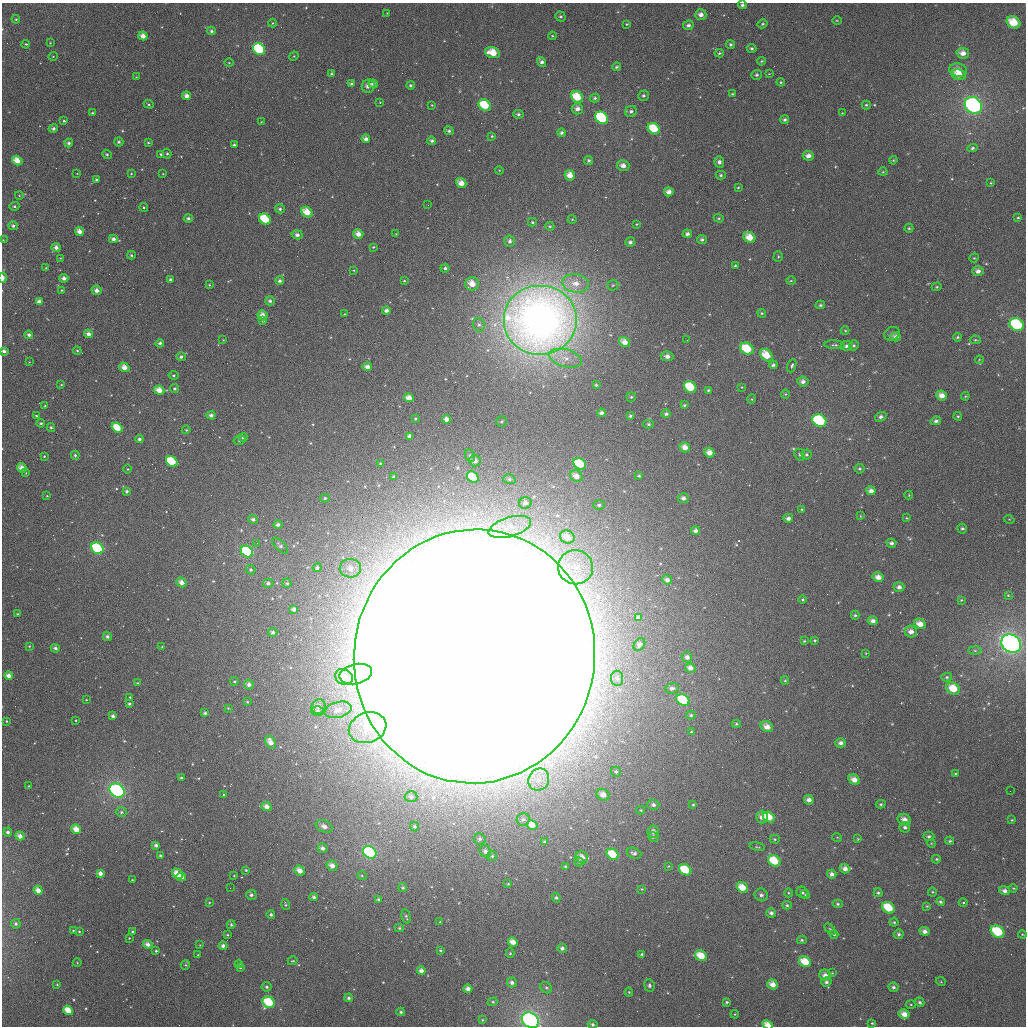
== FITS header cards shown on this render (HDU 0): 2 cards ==
NAXIS1  =                 1024
NAXIS2  =                 1024

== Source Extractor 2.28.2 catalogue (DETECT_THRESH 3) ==
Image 1024 x 1024 px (HDU 0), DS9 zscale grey, 1 PNG px = 1 image px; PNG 1028 x 1028 px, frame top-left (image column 1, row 1024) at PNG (2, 3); each listed source drawn as its Kron ellipse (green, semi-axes under 4 px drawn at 4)
Background 2270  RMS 57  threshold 172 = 3 sigma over >= 5 px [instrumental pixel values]
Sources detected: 487; all 487 listed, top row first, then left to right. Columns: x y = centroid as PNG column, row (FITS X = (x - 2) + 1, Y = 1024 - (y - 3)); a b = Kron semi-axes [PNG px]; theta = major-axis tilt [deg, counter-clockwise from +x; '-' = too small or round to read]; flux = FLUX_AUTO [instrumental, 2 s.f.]
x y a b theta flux
742 5 4 4 - 9.4e+03
387 13 2 2 - 2.0e+03
701 15 5 5 - 2.2e+04
560 16 5 5 - 7.6e+03
16 19 4 4 - 4.5e+03
837 20 5 3 - 3.2e+03
1013 22 7 5 -33 8.6e+04
272 23 4 3 - 3.2e+03
627 24 4 3 - 3.9e+03
762 24 5 4 - 5.9e+03
688 25 5 5 - 1.2e+04
211 31 4 4 - 8.8e+03
143 36 4 4 - 2.8e+04
552 36 4 3 - 4.0e+03
50 43 3 3 - 3.2e+03
26 44 4 3 - 3.9e+03
730 44 5 4 - 6.1e+03
752 48 5 4 - 7.4e+03
259 49 6 5 - 3.5e+05
493 53 7 5 -18 7.4e+04
719 53 4 4 - 5.5e+03
963 53 6 5 - 2.8e+04
53 56 5 3 - 2.8e+03
294 56 5 4 - 3.5e+03
761 61 4 3 - 4.3e+03
542 62 5 4 - 1.3e+04
229 63 5 3 - 3.2e+03
616 67 4 4 - 5.9e+03
958 70 9 6 -10 3.2e+04
332 74 4 4 - 6.4e+03
769 74 4 2 - 2.6e+03
757 75 5 5 - 8.1e+03
959 75 7 5 -12 5.3e+04
136 77 3 3 - 2.5e+03
781 82 4 4 - 4.4e+03
351 83 3 3 - 5.4e+03
373 84 5 4 - 1.5e+04
410 85 4 4 - 7.7e+03
368 86 7 6 - 2.8e+04
732 94 3 3 - 4.4e+03
187 96 4 4 - 2.3e+04
643 96 5 5 - 7.4e+03
577 97 6 5 - 9.7e+04
595 98 5 4 - 7.0e+03
380 102 3 2 - 2.2e+03
149 104 5 4 - 5.0e+03
432 105 4 4 - 3.3e+03
485 105 6 5 - 1.3e+05
866 105 4 4 - 5.8e+03
973 105 9 7 -35 7.6e+05
577 109 5 5 - 2.1e+04
631 111 6 5 - 1.1e+04
92 113 4 3 - 5.4e+03
842 113 3 3 - 2.5e+03
518 114 5 4 - 8.8e+03
602 118 7 5 -40 3.4e+05
785 120 4 4 - 8.9e+03
64 121 3 3 - 5.9e+03
261 122 3 2 - 2.1e+03
53 128 5 4 - 1.0e+04
654 129 6 5 - 1.0e+05
449 131 5 4 - 8.7e+03
561 133 4 4 - 8.9e+03
492 136 3 3 - 3.9e+03
366 139 4 4 - 1.7e+04
432 141 4 4 - 9.1e+03
119 142 4 4 - 8.3e+03
69 143 4 4 - 1.1e+04
148 143 4 3 - 4.4e+03
234 145 4 3 - 8.5e+03
972 148 5 4 - 7.8e+03
107 154 5 4 - 5.6e+03
161 154 4 3 - 6.1e+03
167 154 5 4 - 5.6e+03
808 156 6 4 -5 2.2e+04
893 160 4 3 - 3.8e+03
17 161 5 4 - 5.1e+04
589 161 4 4 - 7.9e+03
719 162 5 5 - 1.3e+04
623 166 6 5 - 2.5e+04
499 170 4 3 - 3.1e+03
883 172 4 4 - 3.8e+03
77 173 3 2 - 2.0e+03
131 173 4 3 - 3.6e+03
163 174 3 2 - 2.5e+03
570 175 5 5 - 3.9e+04
721 175 5 4 - 6.6e+03
96 180 3 3 - 6.0e+03
461 183 5 4 - 3.5e+04
991 183 3 2 - 3.2e+03
738 187 4 4 - 4.1e+03
669 192 5 4 - 2.2e+04
19 195 4 3 - 2.8e+03
428 205 3 2 - 3.3e+03
14 206 5 4 - 5.2e+03
144 207 4 3 - 4.3e+03
280 209 5 4 - 9.1e+03
307 212 6 5 - 6.2e+04
188 218 4 4 - 9.0e+03
719 218 5 4 - 4.3e+03
1018 218 4 3 - 4.4e+03
265 219 6 5 - 1.2e+05
572 219 4 4 - 4.0e+03
532 222 4 4 - 4.9e+03
637 224 3 2 - 3.1e+03
13 226 5 4 - 1.0e+04
550 226 4 3 - 5.3e+03
909 228 4 4 - 5.1e+03
79 231 5 4 - 2.8e+04
358 234 5 4 - 2.9e+04
396 234 4 3 - 2.8e+03
687 234 4 4 - 1.3e+04
297 235 5 4 - 1.6e+04
749 237 6 5 - 5.7e+04
113 239 4 4 - 1.5e+04
3 240 2 2 - 2.4e+03
702 240 5 4 - 8.7e+03
510 241 6 5 - 1.3e+04
630 242 5 4 - 1.2e+04
56 247 4 4 - 2.0e+04
373 247 3 3 - 3.8e+03
131 255 4 3 - 5.1e+03
778 257 5 4 - 4.8e+03
60 258 3 3 - 2.4e+03
974 258 5 4 - 4.0e+03
735 266 3 3 - 4.2e+03
46 268 4 4 - 4.2e+03
445 268 4 4 - 8.1e+03
354 270 4 3 - 3.5e+03
978 271 6 5 - 1.8e+04
3 278 5 3 - 2.4e+04
64 278 4 4 - 1.7e+04
170 279 4 3 - 7.7e+03
280 281 4 4 - 1.0e+04
404 281 4 3 - 3.7e+03
791 281 5 3 - 3.8e+03
575 283 13 9 -8 5.2e+04
472 284 7 6 - 4.9e+04
209 285 3 2 - 3.5e+03
613 285 5 5 - 7.4e+03
937 287 5 4 - 4.2e+03
61 290 3 3 - 3.0e+03
97 290 5 4 - 2.0e+04
270 301 5 4 - 1.1e+04
39 302 4 4 - 2.0e+04
820 305 5 4 - 6.3e+03
386 311 4 4 - 1.5e+04
762 313 4 4 - 4.8e+03
345 314 4 3 - 2.9e+03
262 315 5 5 - 3.4e+04
540 320 37 35 0 4.3e+06
263 321 3 3 - 4.9e+03
479 325 7 5 -73 1.0e+04
1017 325 7 6 - 2.7e+05
845 331 4 4 - 3.9e+03
88 334 4 4 - 2.0e+04
892 334 8 6 32 1.2e+04
29 335 4 4 - 1.1e+04
896 337 5 4 - 1.7e+04
957 337 4 3 - 5.7e+03
223 340 3 2 - 2.6e+03
687 340 3 2 - 3.2e+03
975 340 5 4 - 5.0e+03
624 342 6 4 -38 3.3e+04
160 343 4 4 - 9.9e+03
834 345 10 4 -3 7.9e+03
846 346 6 5 - 1.1e+04
854 346 5 4 - 5.6e+03
747 349 7 5 -30 1.1e+05
4 351 4 3 - 1.3e+04
77 351 4 3 - 4.7e+03
766 355 7 5 -47 7.5e+04
667 356 6 5 - 2.1e+04
181 357 4 4 - 1.0e+04
565 358 17 8 -15 4.6e+04
979 360 4 3 - 3.4e+03
29 362 3 3 - 2.5e+03
773 365 4 3 - 7.8e+03
792 366 7 3 69 6.6e+03
124 367 5 4 - 3.6e+04
367 367 5 4 - 2.0e+04
174 375 5 4 - 6.3e+03
803 381 5 5 - 1.6e+04
61 385 3 2 - 3.5e+03
596 385 3 3 - 4.9e+03
690 387 7 5 -37 1.2e+05
742 387 4 4 - 3.1e+03
175 389 4 4 - 6.4e+03
159 390 5 4 - 4.1e+04
708 390 4 4 - 4.8e+03
785 394 4 4 - 4.2e+03
942 395 5 5 - 3.0e+04
965 396 4 3 - 3.7e+03
631 397 5 5 - 5.9e+03
409 398 5 4 - 3.3e+04
752 399 5 3 - 3.3e+03
684 405 4 3 - 5.8e+03
45 406 3 3 - 4.2e+03
601 413 4 4 - 1.3e+04
666 414 4 4 - 9.1e+03
211 415 4 4 - 1.3e+04
36 416 3 3 - 4.1e+03
630 416 4 3 - 6.7e+03
958 416 4 3 - 4.7e+03
881 417 6 4 16 1.2e+04
415 419 4 3 - 4.2e+03
446 419 4 4 - 2.0e+04
502 421 5 5 - 6.2e+03
819 421 7 6 - 3.8e+05
936 421 5 4 - 1.1e+04
41 423 4 4 - 6.0e+03
649 424 5 4 - 7.1e+03
51 427 4 4 - 5.8e+03
117 428 6 4 -38 7.7e+04
186 430 4 4 - 4.0e+03
410 436 4 4 - 1.5e+04
243 437 4 4 - 6.6e+03
139 439 4 4 - 9.4e+03
239 440 6 4 15 7.5e+03
685 447 5 5 - 2.9e+04
709 452 5 4 - 3.2e+04
75 455 4 4 - 7.4e+03
470 455 7 4 -63 8.3e+03
800 455 6 5 - 7.3e+03
806 455 5 5 - 7.3e+03
44 456 4 3 - 4.3e+03
172 461 6 5 - 1.6e+05
475 461 6 5 - 2.2e+04
380 463 3 3 - 3.4e+03
580 464 7 5 -34 1.5e+05
22 468 5 4 - 3.4e+04
128 469 5 3 - 3.5e+03
859 469 5 5 - 6.3e+03
26 473 4 3 - 3.1e+03
576 476 6 5 - 3.0e+04
639 476 4 4 - 5.4e+03
394 477 4 4 - 6.8e+03
473 477 6 5 - 9.3e+04
509 479 6 5 - 8.7e+03
127 491 4 4 - 9.7e+03
871 491 5 4 - 2.0e+04
909 495 4 4 - 3.1e+03
47 496 3 2 - 2.9e+03
325 498 4 4 - 6.3e+03
683 498 5 5 - 1.5e+04
525 503 6 5 - 1.3e+04
599 505 6 4 0 8.1e+03
802 509 4 3 - 3.8e+03
860 516 4 3 - 2.9e+03
788 518 5 4 - 1.4e+04
906 518 3 2 - 3.3e+03
253 519 5 4 - 1.1e+04
1009 519 5 3 - 3.3e+03
278 525 4 4 - 1.2e+04
510 527 22 9 17 7.0e+04
962 529 5 5 - 7.4e+03
696 531 4 4 - 1.3e+04
567 537 7 6 - 3.6e+04
257 543 2 2 - 1.7e+03
891 543 5 4 - 1.2e+04
280 546 10 5 -46 1.0e+04
97 548 6 5 - 2.6e+05
247 552 7 5 -35 4.0e+05
576 567 17 17 - 9.8e+04
317 568 4 4 - 9.7e+03
350 568 10 9 - 2.9e+04
251 570 5 4 - 7.3e+03
878 577 5 5 - 2.6e+04
667 580 5 4 - 1.4e+04
182 582 5 4 - 2.7e+04
268 583 5 4 - 9.9e+03
287 583 4 4 - 5.8e+03
899 587 5 4 - 1.5e+04
1008 595 3 3 - 3.3e+03
803 600 4 4 - 4.7e+03
961 600 4 3 - 3.4e+03
294 609 4 3 - 1.3e+04
17 614 3 3 - 4.3e+03
855 615 4 4 - 6.6e+03
639 617 4 3 - 1.2e+04
873 621 5 4 - 1.9e+04
920 624 6 5 - 3.7e+04
911 632 6 6 - 2.5e+04
273 633 4 4 - 1.1e+04
107 637 4 4 - 1.1e+04
815 640 4 3 - 4.3e+03
804 641 4 4 - 4.1e+03
1011 643 10 8 -35 1.2e+06
639 644 7 5 51 1.4e+04
29 646 4 3 - 3.4e+03
162 647 3 3 - 3.3e+03
55 648 4 4 - 1.0e+04
975 650 6 4 -2 5.6e+03
866 653 4 3 - 2.9e+03
474 656 127 120 82 8.5e+07
687 657 5 5 - 1.4e+04
690 668 5 4 - 1.9e+04
356 674 16 10 12 5.5e+04
9 676 4 4 - 2.7e+04
344 677 9 7 -31 4.2e+04
947 677 5 4 - 6.5e+03
617 678 8 6 -84 1.4e+04
234 681 4 4 - 4.5e+03
785 681 4 4 - 4.6e+03
137 683 3 3 - 3.8e+03
249 684 5 5 - 1.5e+04
672 688 7 5 8 1.3e+04
953 689 7 6 - 7.6e+04
130 697 4 3 - 3.9e+03
86 700 3 2 - 2.6e+03
683 700 7 5 -33 2.0e+05
247 702 3 3 - 4.2e+03
129 704 3 3 - 7.6e+03
319 706 7 7 - 2.5e+04
228 708 4 2 - 3.7e+03
338 710 14 8 14 3.4e+04
318 711 6 5 - 9.3e+03
205 713 4 3 - 9.3e+03
691 715 5 4 - 6.7e+03
113 716 4 4 - 1.2e+04
76 720 3 3 - 2.9e+03
7 721 3 3 - 4.0e+03
736 724 4 4 - 5.5e+03
767 727 6 5 - 3.1e+04
368 728 19 15 19 1.2e+05
691 732 4 4 - 3.9e+03
270 742 7 4 -57 3.1e+04
841 743 5 4 - 1.4e+04
616 772 5 4 - 6.7e+03
955 774 4 3 - 3.4e+03
181 778 3 3 - 6.4e+03
539 780 11 10 - 4.1e+04
854 780 6 4 -29 3.2e+04
29 786 3 3 - 2.5e+03
117 791 8 6 -38 5.6e+05
1010 791 2 2 - 4.7e+03
224 794 3 2 - 3.4e+03
603 795 7 5 -32 3.1e+04
411 797 6 5 - 1.0e+04
809 800 5 4 - 2.0e+04
881 804 5 4 - 5.7e+03
653 805 6 5 - 1.3e+04
693 805 4 3 - 4.8e+03
267 807 5 4 - 2.6e+04
641 810 4 4 - 4.5e+03
121 812 5 4 - 7.3e+03
762 817 6 6 - 2.6e+04
769 817 6 5 - 7.0e+04
523 819 6 6 - 9.6e+03
904 820 7 5 -24 2.5e+04
1012 820 3 2 - 3.5e+03
532 825 6 4 -30 3.5e+04
324 826 9 6 -24 2.3e+04
414 827 5 4 - 5.5e+03
905 827 5 5 - 1.0e+04
76 829 5 4 - 4.3e+04
8 832 4 4 - 1.1e+04
653 832 6 6 - 1.8e+04
20 836 5 4 - 2.6e+04
929 836 5 4 - 8.6e+03
653 837 5 5 - 1.0e+04
837 837 5 3 - 3.3e+03
480 839 6 5 - 1.0e+04
775 839 5 4 - 5.2e+03
858 839 4 3 - 3.8e+03
545 841 3 3 - 5.7e+03
950 841 4 3 - 6.4e+03
931 843 4 3 - 3.1e+03
156 845 4 3 - 1.1e+04
757 847 8 3 -11 5.3e+03
322 848 5 5 - 1.6e+04
485 851 6 5 - 1.2e+04
370 852 7 5 -36 4.6e+05
634 853 7 5 -21 1.3e+04
613 854 6 5 - 1.0e+05
160 856 4 4 - 8.8e+03
492 856 5 5 - 7.2e+03
582 857 6 5 - 3.3e+04
936 859 4 4 - 5.0e+03
774 861 6 5 - 1.1e+05
579 862 5 4 - 7.8e+03
332 866 5 4 - 2.6e+04
668 866 4 3 - 3.2e+03
566 867 3 3 - 6.2e+03
845 868 5 5 - 2.1e+04
246 870 3 3 - 4.8e+03
685 870 6 5 - 1.4e+05
300 871 6 4 -40 3.5e+04
100 873 4 4 - 2.1e+04
177 874 6 4 -33 5.4e+04
832 874 5 4 - 1.5e+04
234 876 3 2 - 2.5e+03
362 876 5 3 - 3.5e+03
181 877 5 4 - 5.7e+04
132 880 3 2 - 2.8e+03
508 884 3 3 - 4.2e+03
230 888 2 2 - 4.7e+03
403 888 4 4 - 6.6e+03
742 888 6 5 - 6.2e+04
1013 888 4 3 - 3.5e+03
642 889 3 3 - 3.2e+03
38 890 5 4 - 3.1e+04
1004 891 6 4 -19 1.5e+04
802 892 6 5 - 8.5e+03
932 892 4 4 - 3.8e+03
788 893 4 3 - 3.4e+03
878 893 4 4 - 6.2e+03
251 895 5 5 - 1.1e+04
761 895 7 6 - 1.4e+04
805 895 5 4 - 4.5e+03
314 897 4 4 - 1.0e+04
556 898 5 4 - 7.3e+03
379 899 4 4 - 8.2e+03
209 902 4 3 - 3.3e+03
940 902 4 4 - 7.0e+03
963 903 4 3 - 3.8e+03
838 904 5 4 - 6.4e+03
286 905 6 3 -77 4.3e+03
787 905 5 4 - 6.7e+03
927 906 4 4 - 4.1e+03
888 908 7 5 -35 1.1e+05
771 913 5 4 - 1.2e+04
271 915 4 4 - 8.0e+03
406 917 7 4 -76 6.1e+03
440 922 3 3 - 3.2e+03
894 922 4 4 - 5.7e+03
16 924 5 4 - 1.0e+04
231 925 4 3 - 6.3e+03
399 928 4 4 - 6.1e+03
830 929 6 4 -45 4.7e+03
73 930 4 2 - 3.1e+03
79 931 3 2 - 3.3e+03
132 931 3 3 - 3.9e+03
925 931 5 4 - 1.8e+04
997 932 7 5 -33 1.8e+05
834 934 4 4 - 4.6e+03
899 934 5 5 - 8.2e+03
1022 934 4 3 - 3.7e+03
227 935 3 3 - 3.4e+03
129 938 2 2 - 2.7e+03
802 940 5 4 - 6.6e+03
513 942 5 4 - 3.5e+04
148 944 5 4 - 2.1e+04
200 945 3 2 - 2.3e+03
223 946 4 4 - 1.5e+04
562 948 4 4 - 1.2e+04
440 950 4 3 - 4.6e+03
156 951 3 3 - 4.7e+03
510 953 4 4 - 4.7e+03
642 954 4 3 - 5.8e+03
198 955 3 2 - 3.2e+03
701 956 6 5 - 7.2e+04
293 961 5 3 - 3.7e+03
805 962 6 5 - 7.6e+04
77 963 4 3 - 2.8e+03
239 964 4 4 - 3.5e+03
185 965 5 4 - 5.3e+03
240 968 4 3 - 4.0e+03
421 971 4 4 - 2.1e+04
832 973 3 2 - 2.8e+03
825 975 6 5 - 2.4e+04
826 982 5 4 - 1.2e+04
941 982 5 3 - 3.7e+03
512 983 5 5 - 1.5e+04
57 984 4 3 - 3.5e+03
773 984 5 4 - 3.2e+04
649 985 6 5 - 9.5e+03
267 987 5 5 - 8.9e+03
893 987 5 4 - 9.9e+03
546 988 6 5 - 7.0e+03
468 989 4 4 - 2.0e+04
629 992 4 4 - 3.9e+03
349 998 4 4 - 9.5e+03
269 1002 6 5 - 2.1e+05
493 1002 5 4 - 5.5e+03
727 1002 3 3 - 5.9e+03
920 1002 5 4 - 7.8e+03
911 1005 5 3 - 4.2e+03
68 1010 5 4 - 6.7e+04
401 1012 4 4 - 7.5e+03
735 1014 4 3 - 3.4e+03
904 1014 5 4 - 3.1e+04
482 1020 4 3 - 4.0e+03
530 1020 9 7 -32 9.4e+05
872 1023 4 4 - 5.0e+03
593 1024 5 4 - 9.7e+03
768 1025 6 4 -27 4.0e+04
At the frame edge (FLAGS 8, measured only in part): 7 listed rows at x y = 742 5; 3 240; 3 278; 4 351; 530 1020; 593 1024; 768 1025

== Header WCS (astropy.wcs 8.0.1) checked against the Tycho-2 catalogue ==
Header WCS as astropy/WCSLIB reads it (applying the file's SIP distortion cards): RA---TAN-SIP/DEC--TAN-SIP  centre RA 02:06:48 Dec +23:07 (31.70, +23.12 deg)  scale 8.66 arcsec/px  FOV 147.8' x 147.9'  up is +179 deg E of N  parity flipped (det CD > 0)
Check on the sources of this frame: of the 60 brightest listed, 52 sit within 13.0 arcsec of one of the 180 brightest Tycho-2 stars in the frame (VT <= 12.14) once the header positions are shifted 4.35 arcsec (3.64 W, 2.39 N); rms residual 4.63 arcsec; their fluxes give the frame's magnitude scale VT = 22.29 - 2.5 log10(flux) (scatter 0.23 mag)
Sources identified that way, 189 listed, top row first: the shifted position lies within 13.0 arcsec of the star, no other Tycho-2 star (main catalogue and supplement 1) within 26.0 arcsec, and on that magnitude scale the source's flux lands within +1.5 / -3 mag of the star's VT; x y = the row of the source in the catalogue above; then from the Tycho-2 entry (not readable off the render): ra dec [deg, ICRS J2000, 3 dp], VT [Tycho-2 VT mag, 2 dp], TYC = Tycho-2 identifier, HIP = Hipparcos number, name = IAU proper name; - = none
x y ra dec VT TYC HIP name
701 15 31.245 +21.903 11.29 1213-441-1 - -
1013 22 30.433 +21.902 9.55 1213-173-1 - -
688 25 31.276 +21.929 11.95 1213-76-1 - -
211 31 32.513 +21.967 12.01 1220-531-1 - -
143 36 32.690 +21.982 10.91 1220-334-1 - -
259 49 32.388 +22.010 9.04 1220-335-1 10065 -
493 53 31.780 +22.007 10.29 1213-555-1 - -
958 70 30.574 +22.018 11.44 1213-86-1 - -
959 75 30.572 +22.030 10.71 1213-293-1 - -
373 84 32.091 +22.087 12.04 1220-893-1 - -
368 86 32.103 +22.093 11.10 1220-12-1 - -
187 96 32.574 +22.124 11.58 1220-362-1 - -
577 97 31.560 +22.109 9.72 1213-606-1 - -
485 105 31.800 +22.133 9.28 1213-746-1 - -
973 105 30.530 +22.104 7.27 1213-1621-1 9492 -
577 109 31.559 +22.137 11.50 1213-636-1 - -
631 111 31.420 +22.139 12.16 1213-479-1 - -
518 114 31.712 +22.153 11.96 1213-714-1 - -
602 118 31.494 +22.158 9.32 1213-700-1 9796 -
64 121 32.892 +22.189 12.05 1220-682-1 - -
53 128 32.919 +22.207 11.90 1220-130-1 - -
654 129 31.359 +22.182 9.82 1213-483-1 - -
449 131 31.892 +22.196 12.25 1213-697-1 - -
366 139 32.107 +22.220 11.96 1220-436-1 - -
432 141 31.935 +22.221 12.05 1213-705-1 - -
234 145 32.449 +22.240 12.06 1220-117-1 - -
167 154 32.624 +22.263 11.95 1220-278-1 - -
808 156 30.956 +22.235 11.09 1213-322-1 - -
17 161 33.011 +22.286 10.56 1220-414-1 - -
719 162 31.187 +22.257 12.33 1213-186-1 - -
623 166 31.437 +22.271 11.07 1213-206-1 - -
570 175 31.575 +22.297 10.82 1213-608-1 - -
461 183 31.856 +22.322 11.14 1213-556-1 - -
669 192 31.317 +22.331 11.98 1213-455-1 - -
307 212 32.256 +22.399 9.89 1220-69-1 10019 -
265 219 32.364 +22.418 9.73 1220-492-1 - -
79 231 32.847 +22.454 11.40 1220-93-1 - -
358 234 32.122 +22.450 11.23 1220-91-1 - -
687 234 31.266 +22.431 11.89 1213-471-1 - -
749 237 31.103 +22.436 10.51 1213-47-1 - -
510 241 31.728 +22.459 12.20 1213-712-1 - -
56 247 32.907 +22.494 11.56 1220-21-1 - -
978 271 30.507 +22.501 11.44 1757-1676-1 - -
64 278 32.887 +22.568 11.41 1758-1090-1 - -
472 284 31.822 +22.563 10.74 1758-1756-1 - -
97 290 32.801 +22.596 11.42 1758-1106-1 - -
39 302 32.950 +22.625 11.54 1758-726-1 - -
386 311 32.045 +22.632 11.42 1758-1134-1 - -
262 315 32.368 +22.650 10.80 1758-976-1 - -
540 320 31.641 +22.648 5.04 1758-2417-1 9836 -
1017 325 30.400 +22.628 8.51 1757-889-1 9454 -
88 334 32.821 +22.701 10.97 1758-802-1 - -
892 334 30.726 +22.657 12.72 1758-541-1 - -
29 335 32.975 +22.705 11.81 1758-1608-1 - -
896 337 30.716 +22.665 11.54 1758-453-1 - -
624 342 31.422 +22.695 10.79 1758-550-1 - -
160 343 32.634 +22.720 12.56 1758-1210-1 - -
846 346 30.844 +22.690 12.07 1758-106-1 - -
747 349 31.102 +22.704 9.25 1758-230-1 - -
4 351 33.040 +22.745 11.67 1758-1754-1 - -
766 355 31.050 +22.719 10.44 1758-483-1 - -
667 356 31.309 +22.727 11.44 1758-487-1 - -
181 357 32.578 +22.752 11.67 1758-1236-1 - -
124 367 32.725 +22.780 10.70 1758-1310-1 - -
367 367 32.091 +22.768 11.28 1758-1074-1 - -
803 381 30.954 +22.779 11.42 1758-72-1 - -
690 387 31.245 +22.802 9.58 1758-486-1 9714 -
175 389 32.594 +22.829 12.49 1758-942-1 - -
159 390 32.633 +22.834 10.89 1758-746-1 - -
942 395 30.591 +22.803 10.95 1757-1215-1 - -
409 398 31.981 +22.841 10.95 1758-950-1 - -
684 405 31.262 +22.843 12.57 1758-268-1 - -
601 413 31.478 +22.866 11.78 1758-876-1 - -
211 415 32.497 +22.892 11.58 1758-1346-1 - -
881 417 30.749 +22.858 11.78 1758-545-1 - -
819 421 30.907 +22.873 8.87 1758-491-1 9619 -
936 421 30.605 +22.864 11.90 1757-1700-1 - -
51 427 32.915 +22.927 12.07 1758-1030-1 - -
117 428 32.741 +22.926 10.16 1758-1306-1 - -
685 447 31.258 +22.945 11.19 1758-76-1 - -
709 452 31.193 +22.956 11.05 1758-47-1 - -
172 461 32.597 +23.005 10.48 1758-654-1 - -
475 461 31.806 +22.989 11.35 1758-1194-1 - -
380 463 32.053 +23.000 12.56 1758-1500-1 - -
580 464 31.531 +22.991 9.68 1758-1580-1 - -
22 468 32.989 +23.026 11.14 1758-1652-1 - -
576 476 31.539 +23.021 10.91 1758-1472-1 - -
639 476 31.376 +23.015 12.47 1758-141-1 - -
473 477 31.810 +23.029 9.95 1758-1348-1 - -
127 491 32.714 +23.078 12.43 1758-870-1 - -
871 491 30.768 +23.037 11.64 1758-593-1 - -
683 498 31.258 +23.067 11.89 1758-144-1 - -
788 518 30.983 +23.109 12.12 1758-553-1 - -
278 525 32.318 +23.152 11.52 1758-1086-1 - -
696 531 31.224 +23.144 12.39 1758-426-1 - -
567 537 31.559 +23.168 11.01 1758-1120-1 - -
97 548 32.789 +23.217 8.38 1758-1318-1 10201 -
247 552 32.396 +23.219 8.44 1758-1290-1 10070 -
878 577 30.743 +23.245 10.95 1758-436-1 - -
667 580 31.295 +23.265 11.51 1758-616-1 - -
182 582 32.567 +23.296 11.09 1758-2396-1 - -
287 583 32.291 +23.293 12.88 1758-2398-1 - -
899 587 30.688 +23.266 11.53 1757-645-1 - -
855 615 30.801 +23.338 12.05 1758-62-1 - -
639 617 31.367 +23.356 11.44 1758-98-1 - -
873 621 30.754 +23.350 11.36 1758-248-1 - -
920 624 30.630 +23.354 10.70 1757-1547-1 - -
911 632 30.654 +23.373 11.19 1757-414-1 - -
273 633 32.326 +23.412 11.94 1758-2199-1 - -
107 637 32.760 +23.428 12.12 1758-2071-1 - -
1011 643 30.389 +23.395 6.63 1757-1966-1 9452 -
55 648 32.895 +23.458 12.16 1758-2297-1 - -
687 657 31.238 +23.450 11.66 1758-329-1 - -
690 668 31.229 +23.475 11.69 1758-59-1 - -
9 676 33.016 +23.526 10.91 1758-2086-1 - -
344 677 32.136 +23.516 11.31 1758-2110-1 - -
249 684 32.386 +23.538 11.79 1758-1827-1 - -
953 689 30.537 +23.508 9.81 1757-159-1 - -
683 700 31.245 +23.554 9.13 1758-79-1 - -
319 706 32.202 +23.588 11.80 1758-2276-1 - -
205 713 32.500 +23.608 11.69 1758-2043-1 - -
113 716 32.742 +23.619 11.61 1758-2213-1 - -
736 724 31.105 +23.606 11.91 1758-446-1 - -
767 727 31.023 +23.612 11.33 1758-403-1 - -
270 742 32.326 +23.677 11.06 1758-1919-1 - -
841 743 30.829 +23.645 11.76 1758-556-1 - -
854 780 30.790 +23.733 10.95 1758-279-1 - -
117 791 32.727 +23.799 7.36 1758-1583-1 10181 -
411 797 31.955 +23.800 12.14 1758-2282-1 - -
809 800 30.909 +23.784 12.14 1758-283-1 - -
653 805 31.317 +23.807 12.32 1758-29-1 - -
267 807 32.334 +23.831 10.92 1758-2308-1 - -
762 817 31.030 +23.829 11.39 1758-205-1 - -
769 817 31.012 +23.829 10.08 1758-71-1 - -
904 820 30.656 +23.826 11.61 1757-995-1 - -
532 825 31.634 +23.862 10.72 1758-1983-1 - -
76 829 32.833 +23.893 10.24 1758-1445-1 - -
8 832 33.014 +23.902 11.61 1758-2380-1 - -
653 832 31.315 +23.871 11.64 1758-388-1 - -
653 837 31.315 +23.883 12.02 1758-236-1 - -
156 845 32.623 +23.928 11.81 1758-1417-1 - -
322 848 32.185 +23.929 12.15 1758-1491-1 - -
370 852 32.059 +23.937 8.09 1758-1860-1 - -
613 854 31.420 +23.929 9.55 1758-295-1 - -
160 856 32.611 +23.953 12.40 1758-883-1 - -
582 857 31.502 +23.937 11.13 1758-1365-1 - -
936 859 30.569 +23.918 12.07 1757-426-1 - -
774 861 30.994 +23.935 9.45 1758-529-1 - -
579 862 31.510 +23.947 11.85 1758-2014-1 - -
332 866 32.159 +23.970 11.13 1758-1998-1 - -
845 868 30.809 +23.948 11.27 1758-183-1 - -
685 870 31.228 +23.962 9.81 1758-602-1 - -
300 871 32.243 +23.984 11.04 1758-2266-1 - -
100 873 32.769 +23.998 11.66 1758-2113-1 - -
177 874 32.566 +23.995 10.83 1758-2234-1 - -
832 874 30.843 +23.962 11.84 1758-255-1 - -
181 877 32.556 +24.004 9.98 1758-1900-1 - -
403 888 31.972 +24.019 12.48 1758-1631-1 - -
742 888 31.077 +24.001 10.25 1758-116-1 - -
38 890 32.931 +24.041 11.23 1758-1391-1 - -
1004 891 30.387 +23.989 11.47 1757-252-1 - -
251 895 32.370 +24.044 11.66 1758-2004-1 - -
379 899 32.035 +24.049 12.11 1758-865-1 - -
940 902 30.556 +24.020 12.12 1757-805-1 - -
838 904 30.825 +24.033 11.90 1758-421-1 - -
888 908 30.690 +24.039 9.43 1757-969-1 - -
771 913 31.000 +24.059 12.40 1758-24-1 - -
399 928 31.979 +24.117 12.53 1758-1011-1 - -
925 931 30.594 +24.093 11.26 1757-100-1 - -
513 942 31.678 +24.145 10.65 1758-2094-1 - -
148 944 32.640 +24.167 10.73 1758-1973-1 - -
223 946 32.442 +24.168 11.67 1758-1669-1 - -
701 956 31.180 +24.168 10.02 1758-5-1 - -
805 962 30.906 +24.175 9.92 1758-439-1 - -
185 965 32.541 +24.215 12.92 1758-1259-1 - -
421 971 31.918 +24.219 10.94 1758-1293-1 - -
825 975 30.853 +24.206 11.72 1758-481-1 - -
826 982 30.850 +24.222 12.09 1758-582-1 - -
512 983 31.679 +24.242 12.07 1758-1341-1 - -
773 984 30.990 +24.231 11.33 1758-614-1 - -
267 987 32.326 +24.264 11.99 1758-2030-1 - -
893 987 30.672 +24.229 12.02 1757-247-1 - -
468 989 31.794 +24.259 11.59 1758-2078-1 - -
269 1002 32.318 +24.302 9.01 1758-1305-1 10042 -
68 1010 32.847 +24.329 10.32 1758-2087-1 - -
904 1014 30.640 +24.294 11.06 1757-1934-1 - -
530 1020 31.626 +24.334 6.96 1758-1907-1 9829 -
593 1024 31.463 +24.338 12.42 1758-138-1 - -
768 1025 31.000 +24.330 10.94 1758-520-1 - -